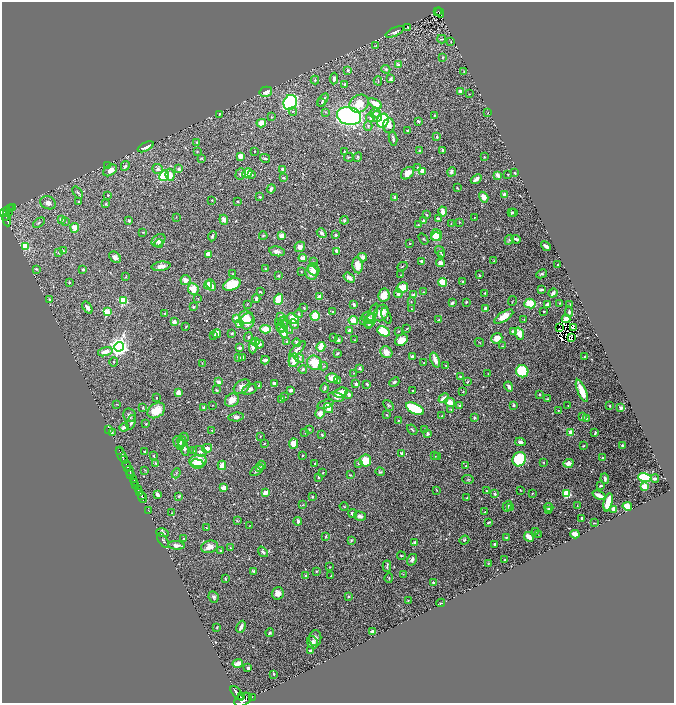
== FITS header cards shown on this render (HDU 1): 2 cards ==
NAXIS1  =                 1344
NAXIS2  =                 1402

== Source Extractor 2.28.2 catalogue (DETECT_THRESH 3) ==
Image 1344 x 1402 px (HDU 1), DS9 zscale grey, zoomed out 1/2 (1 PNG px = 2 x 2 image px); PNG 676 x 705 px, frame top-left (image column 1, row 1402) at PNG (2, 2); each listed source drawn as its Kron ellipse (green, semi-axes under 4 px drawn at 4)
Background 1.26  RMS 0.026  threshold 0.077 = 3 sigma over >= 5 px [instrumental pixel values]
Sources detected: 625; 34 cannot appear on this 1/2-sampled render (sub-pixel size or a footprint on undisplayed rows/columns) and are neither listed nor drawn; of the other 591, the 500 brightest by FLUX_AUTO listed and drawn (91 fainter detections omitted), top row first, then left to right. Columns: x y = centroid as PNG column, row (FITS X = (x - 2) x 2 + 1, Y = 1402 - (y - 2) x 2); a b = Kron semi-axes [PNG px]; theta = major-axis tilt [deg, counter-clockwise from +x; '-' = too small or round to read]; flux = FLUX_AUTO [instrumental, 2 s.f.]
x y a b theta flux
438 12 3 2 - 81
440 13 5 1 - 82
408 28 2 2 - 4.4
395 32 10 4 25 15
442 39 4 2 - 6.4
451 42 4 3 - 4.3
376 45 3 2 - 2.7
443 57 4 3 - 4.1
398 65 4 3 - 12
386 69 4 4 - 7.9
348 70 3 3 - 6.5
464 72 3 2 - 3.5
334 79 6 4 84 11
391 79 4 3 - 7.3
315 80 4 3 - 5.3
378 81 4 2 - 4.4
345 84 3 3 - 12
460 91 2 2 - 58
266 92 6 5 - 34
469 94 2 1 - 2.9
323 100 7 2 54 9.4
290 102 8 6 61 1200
322 102 3 2 - 5.3
375 103 7 4 -32 59
359 104 10 8 32 75
293 111 4 3 - 5.9
325 112 3 2 - 3.1
375 113 5 4 - 15
488 113 3 1 - 2.5
220 114 2 2 - 3.4
434 115 2 2 - 3.3
349 116 12 9 -13 1000
377 116 5 4 - 21
271 117 4 3 - 5
370 118 4 4 - 13
383 121 7 5 69 460
418 121 3 2 - 14
261 123 5 4 - 55
389 125 7 5 87 30
368 126 5 3 - 6
407 130 3 2 - 2.9
437 137 4 2 - 7.3
393 138 7 2 -81 11
197 142 4 3 - 4.8
146 147 9 3 27 39
443 150 3 3 - 6.1
254 151 3 2 - 2.5
344 151 2 2 - 4.2
419 151 3 2 - 6.4
197 152 3 2 - 2.7
241 156 4 3 - 49
349 157 4 2 - 4.1
358 157 5 4 - 7.3
484 157 3 2 - 4.3
202 158 3 2 - 4.9
265 158 5 2 - 8.4
108 166 3 3 - 4.3
125 166 5 3 - 12
417 167 3 2 - 3.5
158 169 5 4 - 15
179 169 3 3 - 15
283 169 2 2 - 45
110 170 7 5 32 40
422 171 3 3 - 52
451 172 5 3 - 14
247 173 5 4 - 160
408 173 7 5 39 44
514 173 2 2 - 4.9
240 174 6 5 - 12
251 174 2 2 - 24
508 174 2 2 - 5
170 175 6 4 -82 47
498 175 3 2 - 57
164 176 5 4 - 240
284 178 4 2 - 6.7
476 179 6 3 39 35
457 188 2 1 - 3.9
271 189 5 3 - 15
78 192 6 3 -52 8.6
504 194 3 3 - 21
108 195 2 2 - 4.6
260 197 3 2 - 5.4
484 197 6 4 -57 37
395 198 4 3 - 11
212 200 2 2 - 4
79 202 2 2 - 4.3
238 202 2 2 - 4.7
48 203 8 6 -23 30
106 204 4 3 - 5.3
12 208 2 1 - 20
10 209 3 2 - 43
4 212 5 3 - 750
9 212 2 1 - 100
443 212 5 3 - 41
514 212 2 2 - 4.7
7 213 4 1 - 140
511 213 4 2 - 11
426 215 4 2 - 2.8
6 217 2 1 - 130
176 217 2 1 - 2.8
474 217 3 2 - 3.4
61 219 3 2 - 32
438 219 3 3 - 7.3
7 220 6 2 -82 240
224 220 5 4 - 20
344 220 4 3 - 5.4
65 221 3 2 - 2.9
129 221 4 3 - 6.8
424 221 3 2 - 12
459 222 2 2 - 2.7
39 223 6 3 35 8.4
451 224 2 2 - 2.5
418 225 3 3 - 4.9
75 228 5 4 - 41
143 232 3 2 - 3.7
322 233 5 3 - 19
335 235 2 2 - 27
436 235 6 5 - 74
212 236 5 3 - 8.3
263 236 4 3 - 4.8
282 236 3 3 - 50
436 237 5 4 - 70
423 239 6 2 -53 4.5
516 239 5 3 - 10
159 240 8 5 38 25
509 240 5 4 - 8.7
410 243 2 2 - 2.8
159 244 4 3 - 6.4
25 246 4 3 - 120
546 246 5 2 - 14
300 247 5 5 - 30
63 251 4 3 - 5
277 251 8 5 -11 23
336 251 3 2 - 17
440 252 6 3 -55 5.7
58 253 3 2 - 3
208 254 4 3 - 45
442 254 3 3 - 3.1
115 257 6 4 -42 18
363 257 4 4 - 24
303 258 4 3 - 33
421 261 3 2 - 8
494 261 3 2 - 3.1
314 262 3 2 - 3.3
440 263 4 4 - 23
357 265 8 5 -82 72
558 265 3 2 - 8.6
161 266 9 4 7 26
402 266 5 2 - 5
36 269 4 3 - 5.1
83 269 2 2 - 11
265 269 4 3 - 5.4
314 269 6 5 - 33
301 271 2 2 - 2.8
312 273 7 6 - 58
233 274 2 2 - 5.1
542 274 6 3 26 7.3
401 275 3 2 - 2.8
479 275 3 2 - 3.6
278 276 3 2 - 8
126 277 4 2 - 3.3
349 277 6 3 -35 19
185 280 5 5 - 28
463 281 2 2 - 4
443 282 4 3 - 130
69 283 3 2 - 4.4
232 284 9 5 22 150
208 285 4 4 - 67
211 285 6 4 -64 27
402 288 6 5 - 120
193 289 6 5 - 68
542 289 3 2 - 9.6
260 292 3 2 - 5.1
423 292 3 3 - 4.9
485 293 2 2 - 3.5
553 293 5 3 - 21
398 294 4 4 - 13
384 295 6 5 - 55
414 295 3 3 - 32
320 297 3 3 - 58
198 299 2 2 - 2.8
256 299 4 3 - 16
278 299 5 4 - 96
50 300 3 2 - 5.5
123 301 3 3 - 330
512 301 5 2 - 2.8
411 302 3 2 - 3
466 302 3 2 - 5.3
452 303 4 3 - 14
530 303 6 5 - 90
560 303 3 2 - 3.6
247 304 3 2 - 2.6
548 304 3 3 - 18
570 304 3 2 - 2.9
354 305 3 2 - 12
193 307 3 3 - 5.4
87 308 6 3 -53 24
304 308 3 2 - 6.1
485 308 3 3 - 11
412 309 3 2 - 2.9
544 311 2 2 - 12
107 312 3 3 - 220
333 312 2 2 - 5.9
569 312 5 3 - 11
165 313 3 3 - 4.6
381 313 9 7 58 68
299 314 4 3 - 6.3
373 314 11 4 71 18
281 316 3 3 - 17
315 316 5 4 - 100
386 316 8 3 -67 8.7
246 317 7 7 - 63
368 317 6 5 - 16
504 317 11 4 33 62
293 318 6 5 - 85
237 319 4 3 - 67
566 319 4 3 - 42
353 320 5 4 - 40
439 320 3 3 - 7.6
524 320 2 1 - 3.5
247 321 8 7 - 71
364 321 3 2 - 3.4
370 321 7 5 58 34
174 322 2 2 - 61
278 323 3 2 - 2.8
239 324 4 4 - 37
282 324 8 5 78 25
294 324 5 3 - 13
369 324 4 3 - 11
186 326 3 2 - 3.2
281 327 4 3 - 13
287 327 7 3 -56 11
407 328 4 2 - 2.7
559 328 2 1 - 4.9
573 328 3 1 - 3
266 329 5 4 - 75
349 330 3 2 - 18
383 331 6 4 -29 120
399 331 3 2 - 4
284 332 6 4 -80 90
513 332 4 3 - 18
232 333 3 2 - 4.4
217 334 4 3 - 44
519 334 6 4 -69 66
214 335 3 2 - 3.7
248 337 5 3 - 7.9
333 337 3 2 - 2.5
497 338 5 5 - 55
571 338 3 1 - 5.5
338 340 3 3 - 11
354 340 2 1 - 2.9
401 340 7 5 32 58
286 341 3 3 - 3.8
255 342 4 3 - 55
479 342 5 1 - 3
297 343 4 3 - 8.3
259 344 5 4 - 14
253 346 7 4 83 30
502 346 3 2 - 3.1
119 347 5 4 - 3400
321 347 5 4 - 67
240 348 3 3 - 13
297 349 10 4 43 24
105 352 7 4 15 38
386 352 6 5 - 48
337 353 3 2 - 7.6
412 356 3 2 - 9.9
585 356 3 2 - 8.2
239 357 4 3 - 16
243 358 3 3 - 12
299 359 5 3 - 7
265 360 4 2 - 15
294 360 7 5 79 56
435 360 8 3 -70 38
114 362 5 3 - 4.5
202 363 3 2 - 2.6
315 363 8 7 - 130
424 363 2 2 - 6.6
323 366 4 3 - 6.1
446 366 3 3 - 5.8
360 368 2 2 - 34
303 369 4 3 - 11
522 371 6 6 - 310
353 373 3 3 - 3.9
488 374 3 2 - 2.7
460 377 3 3 - 5.7
332 378 6 4 4 46
338 381 4 3 - 8.7
218 382 3 3 - 24
394 382 5 4 - 10
468 382 3 2 - 3.2
274 383 3 3 - 12
356 384 2 2 - 37
367 384 3 3 - 7.7
259 385 3 2 - 6.4
509 386 5 3 - 18
242 387 9 6 33 33
325 388 5 3 - 6.7
250 389 8 5 22 18
217 390 2 2 - 6.5
291 390 3 3 - 16
413 391 2 2 - 4.5
582 391 12 4 -67 140
463 392 3 2 - 3.2
178 393 3 2 - 56
341 393 7 4 15 65
540 394 3 2 - 5
349 395 3 3 - 26
285 397 4 2 - 2.5
336 397 8 4 -11 18
156 398 2 2 - 4.3
444 398 5 3 - 32
281 399 3 3 - 19
548 399 4 2 - 5.5
232 400 7 6 - 52
450 402 5 3 - 66
117 404 4 2 - 2.5
325 404 9 3 17 13
212 405 2 1 - 2.9
388 405 6 4 -49 6.1
514 405 3 3 - 7.5
568 405 2 2 - 3.7
460 406 3 3 - 7.4
609 406 2 2 - 3.9
203 407 4 3 - 5.4
143 408 3 2 - 4.7
328 408 5 4 - 48
621 408 2 2 - 70
415 409 10 5 -27 270
156 410 9 7 34 91
451 410 3 3 - 4.6
558 410 3 2 - 2.6
320 413 5 5 - 30
129 415 7 6 - 19
387 415 3 2 - 3.2
442 416 3 3 - 3.2
236 417 8 4 7 16
582 417 3 3 - 9.7
474 418 2 2 - 18
586 418 3 3 - 3.8
398 421 2 2 - 3
131 422 7 3 70 19
146 424 3 3 - 4.7
124 427 4 3 - 27
109 429 2 1 - 15
309 429 3 3 - 4.1
425 429 4 2 - 2.9
212 430 4 3 - 4.3
412 430 6 2 -42 6.5
112 432 3 3 - 6.3
305 433 4 2 - 3
571 433 3 2 - 120
595 433 4 2 - 6.8
427 434 4 3 - 15
322 435 3 2 - 6.2
260 436 2 2 - 2.6
184 437 5 3 - 6.7
182 442 5 4 - 10
520 442 5 3 - 18
179 443 7 4 -61 23
264 443 3 2 - 3.6
293 444 5 4 - 49
583 446 3 2 - 4.8
622 446 3 2 - 8
184 448 9 4 -68 21
207 448 5 4 - 26
119 451 3 1 - 220
193 451 4 3 - 6.4
200 451 7 5 -19 18
145 452 3 2 - 8.7
402 453 3 3 - 11
122 455 9 2 -61 1200
303 455 2 2 - 8
154 456 3 2 - 4.4
435 456 3 2 - 3
438 457 4 3 - 3.1
603 458 3 3 - 10
124 459 2 2 - 920
519 459 7 6 - 390
198 461 8 6 4 110
366 461 6 5 - 130
156 463 4 2 - 7
315 463 2 2 - 4.8
359 463 3 3 - 12
544 463 3 3 - 4.5
568 463 5 4 - 30
197 464 6 4 -10 75
127 465 5 2 - 2700
222 465 4 3 - 41
262 465 4 3 - 6.8
465 466 3 2 - 2.7
259 467 3 3 - 19
145 470 3 2 - 2.6
257 470 7 3 35 13
129 471 5 2 - 620
380 472 5 4 - 6.7
176 473 5 2 - 4.7
323 473 4 2 - 4.6
131 475 3 1 - 450
350 475 3 2 - 4
319 477 4 3 - 8.1
645 478 7 4 -10 480
468 479 6 3 -2 5.8
605 479 5 3 - 13
655 479 4 3 - 15
134 480 4 2 - 1000
135 482 2 1 - 150
136 485 3 2 - 110
601 486 3 2 - 7.1
645 487 3 3 - 200
224 488 4 3 - 30
138 489 3 2 - 490
437 490 3 2 - 2.5
486 490 2 2 - 3.2
520 490 3 2 - 2.9
140 492 3 2 - 140
265 493 3 3 - 53
532 493 2 2 - 3.5
157 494 4 2 - 25
495 494 2 2 - 25
567 494 4 4 - 180
599 495 7 3 -24 47
141 496 3 2 - 650
179 496 4 3 - 5.8
313 497 2 2 - 5.3
142 498 5 2 - 720
467 498 2 2 - 4.5
608 502 9 4 76 140
303 505 3 2 - 2.6
344 506 4 2 - 3.7
507 506 5 3 - 7.7
577 506 2 2 - 3.2
627 506 5 3 - 96
549 507 4 3 - 8.3
510 508 3 2 - 3
614 509 2 2 - 98
148 510 3 1 - 23
548 510 3 2 - 16
484 512 3 2 - 2.9
172 513 3 2 - 2.5
352 513 5 3 - 17
360 516 6 4 -15 15
582 518 2 2 - 13
237 521 4 3 - 4.1
298 521 4 3 - 17
488 522 3 2 - 4.1
594 523 2 1 - 3.4
249 526 4 2 - 2.7
206 528 2 2 - 2.7
535 531 3 2 - 2.9
162 533 6 4 -17 14
575 534 4 3 - 54
539 535 4 2 - 2.6
326 536 3 1 - 3.8
506 537 3 3 - 6.8
529 537 5 3 - 40
184 539 3 2 - 5.7
163 540 8 3 -56 7.2
351 540 4 3 - 6.1
464 540 5 3 - 5.8
414 543 3 2 - 41
176 545 8 4 -5 20
494 545 3 2 - 6.6
209 547 9 6 16 37
230 547 3 3 - 4.6
221 550 2 2 - 3.1
263 552 5 4 - 13
401 556 4 2 - 3.8
412 560 6 4 57 15
505 560 3 2 - 4.8
488 564 3 2 - 2.7
387 566 5 2 - 8.2
330 567 2 2 - 2.7
254 571 4 3 - 7.8
317 571 3 3 - 5.2
403 574 3 3 - 3.1
306 576 3 2 - 8.1
331 576 2 2 - 2.6
389 578 4 2 - 4.3
225 579 3 2 - 6
433 582 2 2 - 15
278 593 6 6 - 37
348 596 3 3 - 4.7
214 597 6 4 -64 11
408 601 2 2 - 3.5
441 603 4 2 - 2.8
217 627 3 2 - 4.7
241 627 6 2 65 24
373 632 4 3 - 14
270 633 4 3 - 9.8
315 638 8 6 85 21
312 642 6 5 - 18
311 651 3 2 - 25
238 663 5 3 - 38
248 668 3 2 - 9.6
274 674 4 3 - 6.4
237 693 9 4 -51 5000
242 696 2 1 - 410
252 697 2 1 - 32
243 700 9 6 28 7800
At the frame edge (FLAGS 8, measured only in part): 1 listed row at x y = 243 700
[91 fainter detections neither listed nor drawn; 34 sub-pixel or undisplayed-footprint detections neither listed nor drawn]